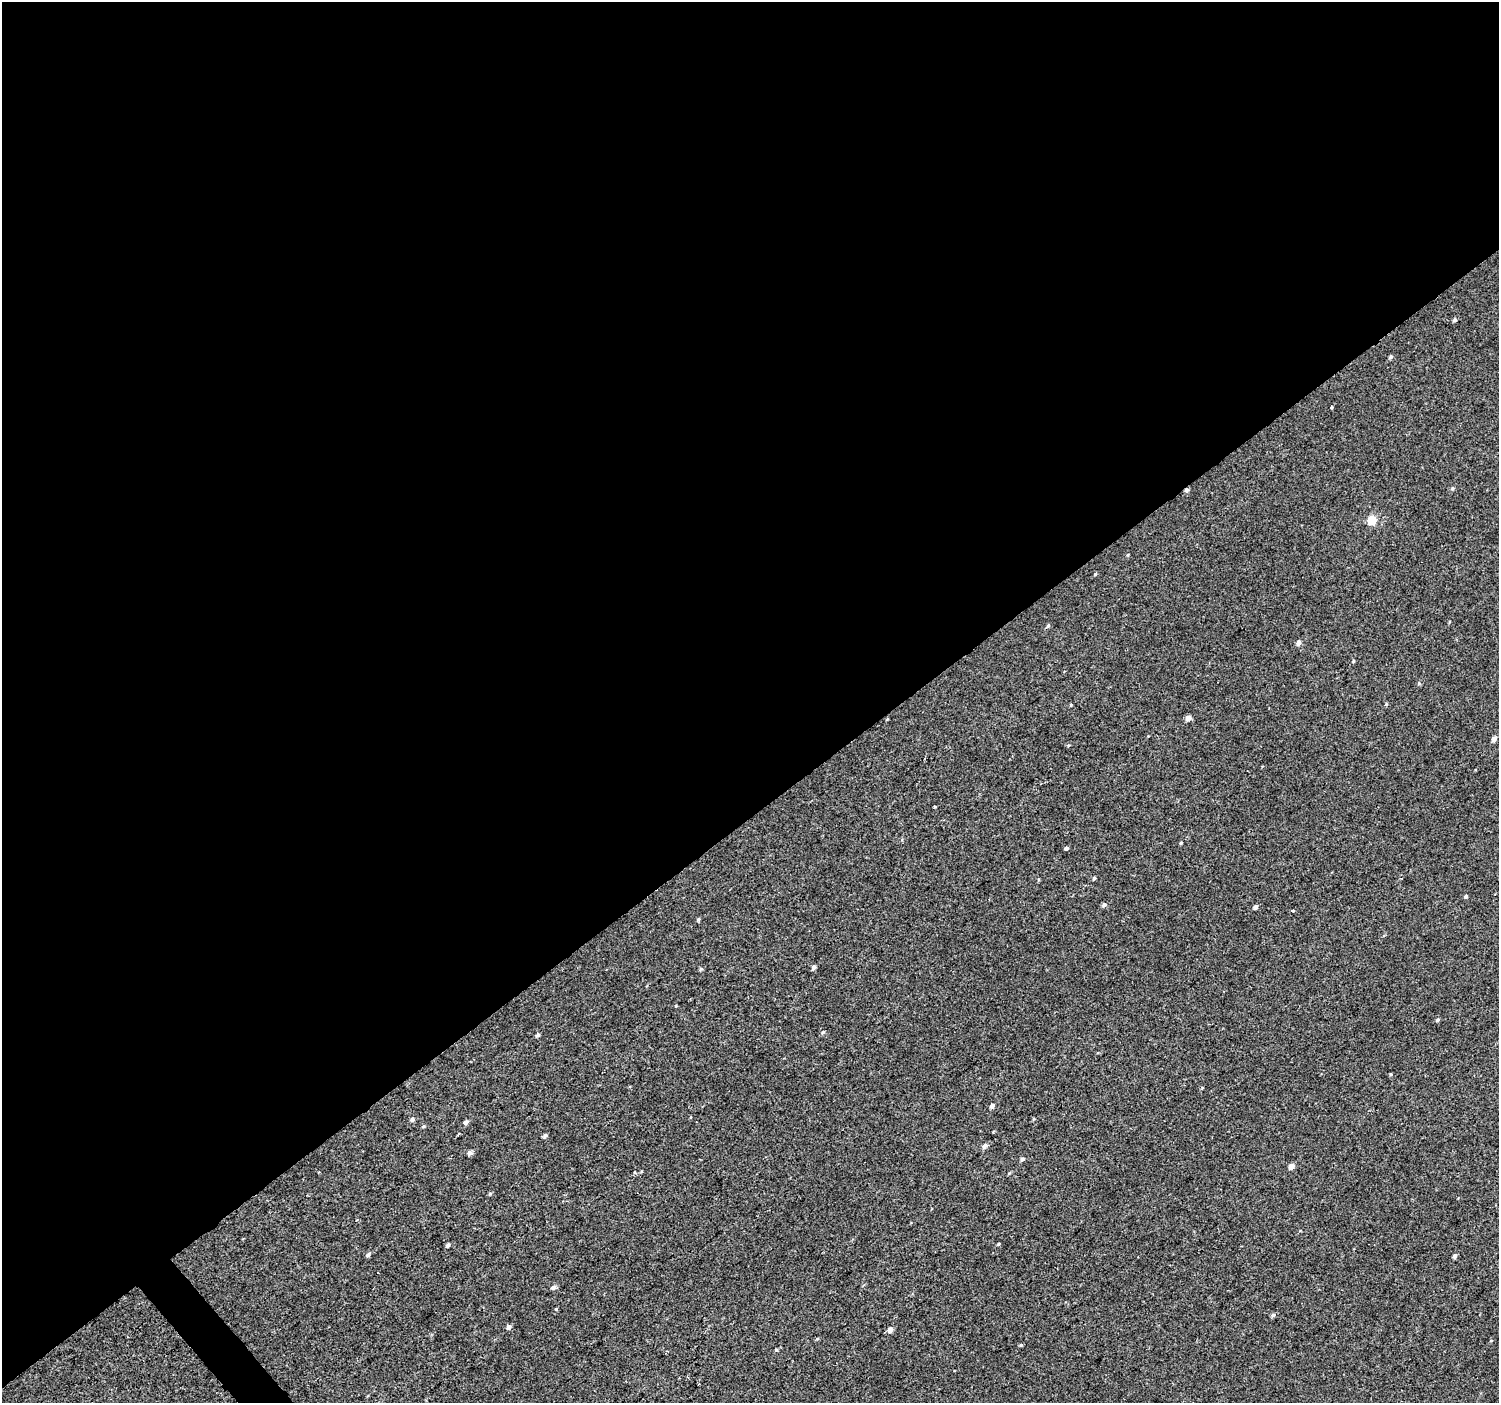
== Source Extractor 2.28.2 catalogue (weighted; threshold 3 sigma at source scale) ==
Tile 2 of 4 x 4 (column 2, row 1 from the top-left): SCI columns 1502-2998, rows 4405-5805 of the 5993 x 5943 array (HDU 1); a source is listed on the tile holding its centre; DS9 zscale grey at full resolution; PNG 1501 x 1405 px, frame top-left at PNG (2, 2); no overlay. Shown black and unused: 59% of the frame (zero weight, under 2 of 3 exposures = <1% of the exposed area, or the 3 px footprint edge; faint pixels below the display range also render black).
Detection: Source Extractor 2.28.2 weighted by HDU 2 'WHT'; one run over the whole footprint, this tile lists its part. Background 3.04e-04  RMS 0.0042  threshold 0.019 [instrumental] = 3 sigma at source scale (4.5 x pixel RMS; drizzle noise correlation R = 1.50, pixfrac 1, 0.0396/0.0396 arcsec/px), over >= 5 px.
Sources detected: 48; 1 cosmic-ray / hot-pixel residue — not listed; the other 47 listed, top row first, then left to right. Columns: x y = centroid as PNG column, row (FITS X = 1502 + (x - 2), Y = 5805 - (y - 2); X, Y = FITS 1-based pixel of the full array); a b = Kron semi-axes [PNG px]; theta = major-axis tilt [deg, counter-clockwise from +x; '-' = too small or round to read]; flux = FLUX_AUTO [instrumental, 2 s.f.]
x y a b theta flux
1455 320 5 4 - 0.74
1390 357 5 4 - 0.74
1331 407 3 3 - 1.2
1453 488 5 4 - 0.52
1186 490 5 4 - 1
1372 520 6 5 - 17
1095 574 5 3 - 0.35
1048 625 5 4 - 0.5
1299 643 5 4 - 1.7
1386 704 4 4 - 0.46
1188 718 5 4 - 2.5
1494 739 5 4 - 1.6
935 806 3 2 - 0.43
1181 843 4 3 - 0.4
1066 848 4 3 - 2.1
1094 878 4 4 - 0.58
1466 896 4 4 - 0.62
1104 905 6 5 - 0.84
1255 907 5 4 - 1.2
1293 910 3 3 - 1.7
698 919 6 4 88 0.47
814 967 5 4 - 1.2
701 969 5 4 - 0.54
1438 1020 6 4 42 0.62
823 1032 5 4 - 0.54
538 1035 4 4 - 0.86
992 1106 5 4 - 1.4
412 1120 6 5 - 0.87
466 1122 5 4 - 1.3
424 1126 5 3 - 0.4
545 1135 6 4 58 0.8
985 1146 6 5 - 1.3
469 1153 6 5 - 1.3
1022 1159 4 4 - 0.86
1291 1166 5 4 - 2.8
319 1172 3 2 - 0.32
1009 1173 5 3 - 0.41
998 1244 4 3 - 0.39
448 1245 5 4 - 0.84
368 1255 6 4 54 0.84
1455 1256 5 4 - 1.1
553 1287 7 5 17 0.92
556 1309 3 3 - 0.57
1273 1315 5 5 - 0.75
509 1327 5 5 - 1.3
890 1330 5 4 - 2.3
1021 1345 5 4 - 0.45
Overlapping masked pixels (flux is a lower limit): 1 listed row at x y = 1186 490